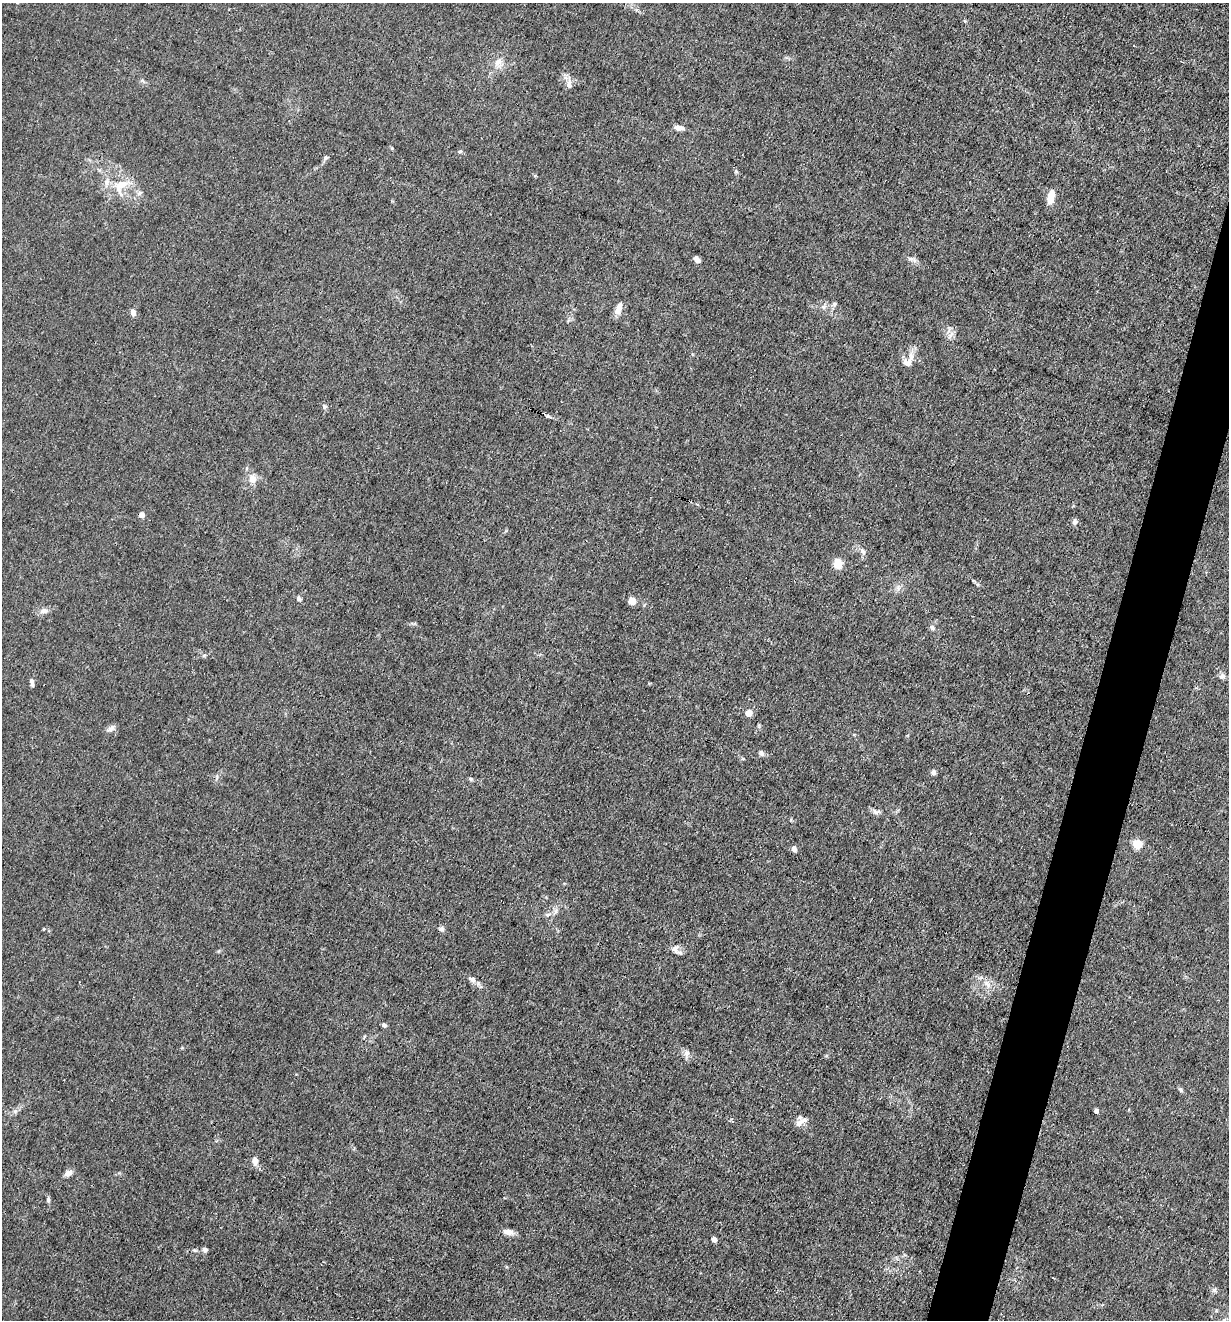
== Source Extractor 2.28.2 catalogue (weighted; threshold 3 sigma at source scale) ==
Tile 10 of 4 x 4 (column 2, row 3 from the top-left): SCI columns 1357-2583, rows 1319-2636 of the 5293 x 5273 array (HDU 1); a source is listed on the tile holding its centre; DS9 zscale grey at full resolution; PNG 1231 x 1322 px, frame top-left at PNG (2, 3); no overlay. Shown black and unused: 4% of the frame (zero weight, under 3 of 4 exposures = <1% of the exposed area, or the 3 px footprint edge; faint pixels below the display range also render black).
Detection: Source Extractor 2.28.2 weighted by HDU 2 'WHT'; one run over the whole footprint, this tile lists its part. Background 0.0242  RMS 0.003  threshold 0.0133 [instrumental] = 3 sigma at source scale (4.5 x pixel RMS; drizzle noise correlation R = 1.50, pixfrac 1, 0.05/0.05 arcsec/px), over >= 5 px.
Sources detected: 60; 3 inside a brighter listed object's ellipse — not listed separately; the other 57 listed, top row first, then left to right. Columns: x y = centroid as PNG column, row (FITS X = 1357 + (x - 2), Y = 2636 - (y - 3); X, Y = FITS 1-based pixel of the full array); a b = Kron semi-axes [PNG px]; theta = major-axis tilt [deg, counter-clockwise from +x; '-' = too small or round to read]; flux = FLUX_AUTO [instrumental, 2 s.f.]
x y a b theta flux
498 63 14 10 -59 2.5
569 83 17 6 90 1.5
679 128 10 5 -9 1.9
460 151 5 4 - 0.41
326 157 7 5 89 0.6
121 185 23 17 58 8
1051 197 16 7 77 4
697 259 7 5 -51 1.3
910 259 8 6 -2 0.93
834 304 7 5 48 0.65
823 307 8 6 35 0.88
618 308 16 7 67 2.4
133 312 7 5 -82 1.7
950 335 13 5 50 1.3
910 360 25 6 78 2.3
324 406 7 6 - 0.64
548 416 6 5 - 0.57
252 479 7 6 - 3.5
142 515 4 4 - 2.2
1075 522 7 6 - 0.99
863 551 10 6 -68 1.1
837 563 12 9 -80 3.2
898 588 7 4 89 0.8
299 598 8 6 -58 0.81
632 601 5 5 - 8.9
44 611 10 7 4 1.7
932 628 7 6 - 0.81
1222 676 9 7 2 0.95
31 681 6 5 - 0.91
749 713 5 5 - 4.1
111 728 13 6 30 1.1
762 753 8 6 -65 0.81
933 772 6 5 - 0.94
471 779 7 4 -28 0.47
876 812 10 7 -3 1
1137 844 6 6 - 7.3
794 849 7 6 - 1
556 911 8 6 73 0.96
44 929 4 3 - 0.24
441 929 8 6 -3 0.79
675 949 13 10 80 1.8
472 979 9 7 -25 1.2
987 984 14 8 -50 2.4
384 1025 6 5 - 0.73
687 1054 13 6 84 1.3
1181 1090 6 5 - 0.57
15 1111 6 5 - 0.72
1096 1111 4 4 - 1.4
801 1122 19 6 31 2
255 1161 9 7 -88 1.9
68 1173 8 6 25 1.8
48 1200 7 5 -81 0.64
508 1232 12 7 -9 2.1
714 1239 5 5 - 1.1
205 1249 6 6 - 0.76
1214 1290 6 6 - 0.66
1224 1320 9 4 54 0.81
Isophote crosses this tile's border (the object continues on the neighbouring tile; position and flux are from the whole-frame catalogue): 1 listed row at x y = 1224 1320